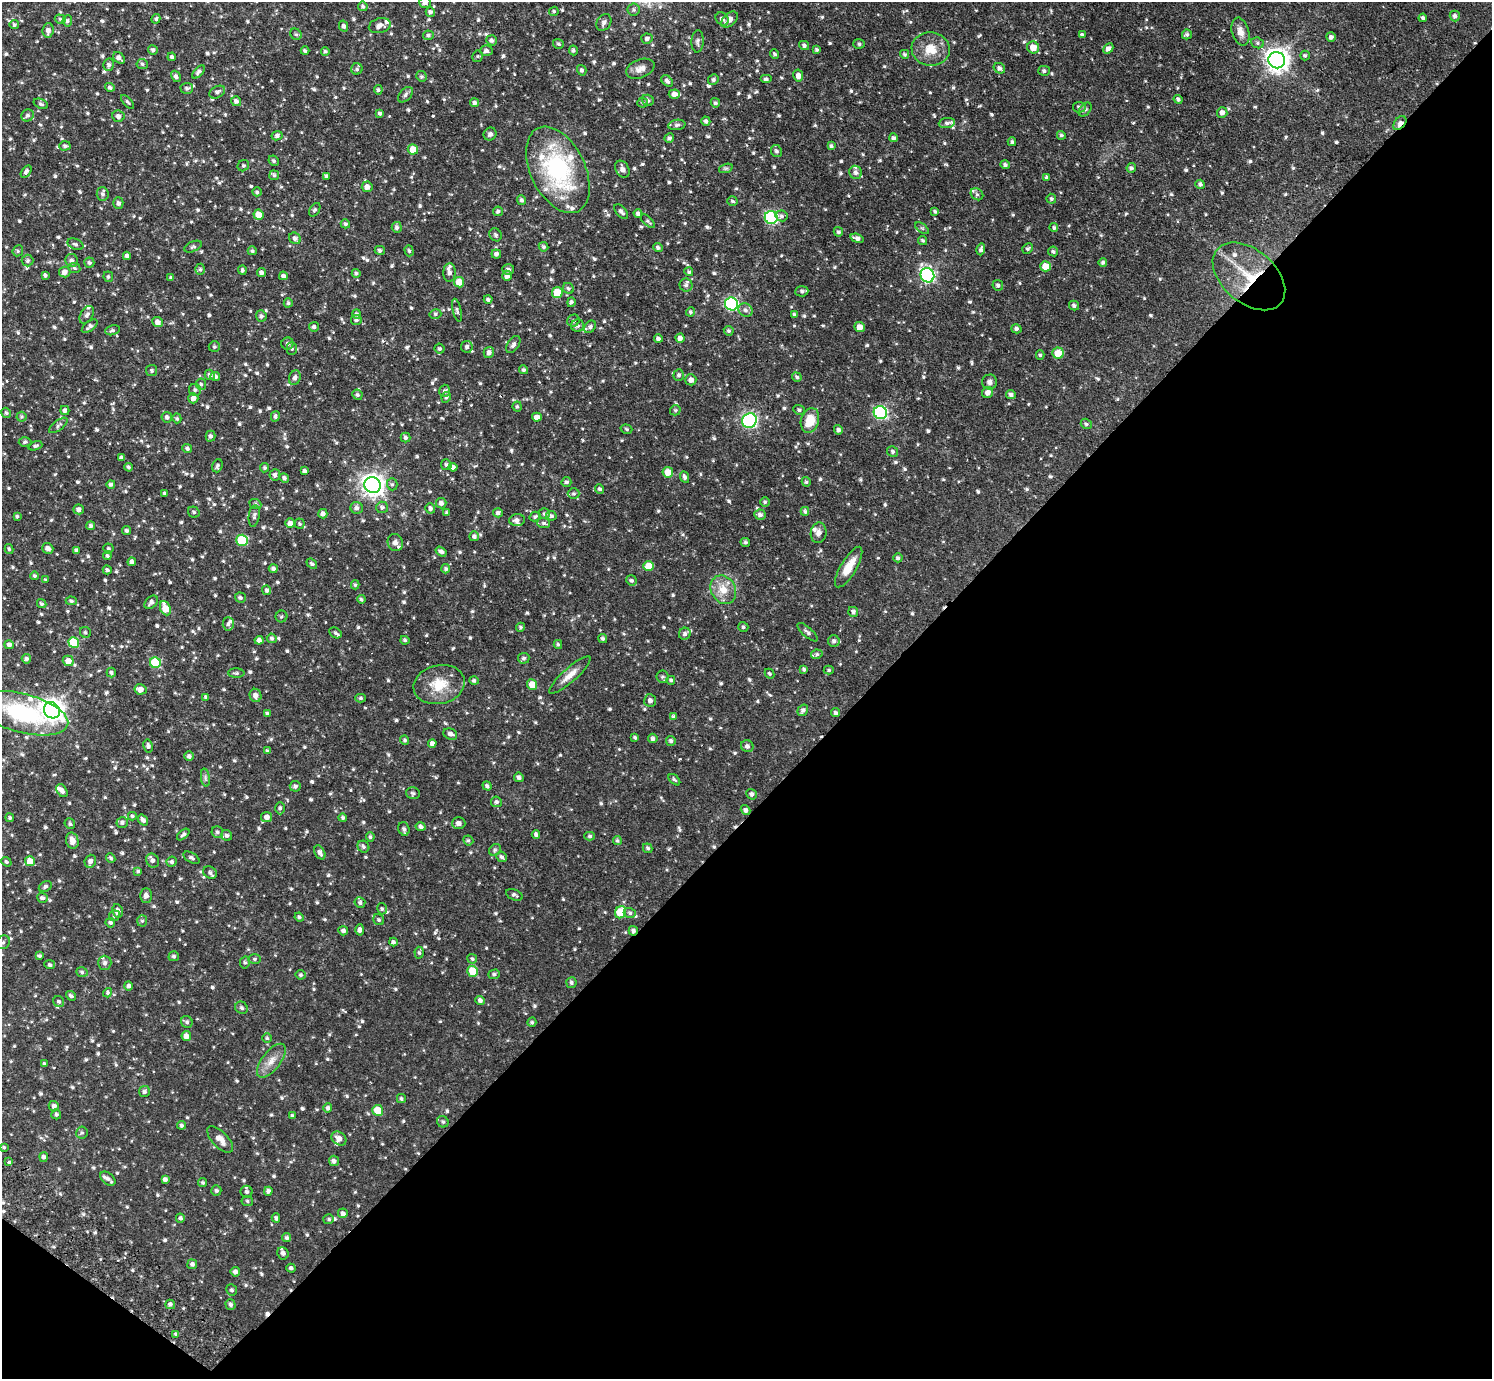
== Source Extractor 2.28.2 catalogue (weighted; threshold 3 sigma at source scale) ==
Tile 15 of 4 x 4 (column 3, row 4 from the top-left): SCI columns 3020-4509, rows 345-1721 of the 6039 x 6055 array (HDU 1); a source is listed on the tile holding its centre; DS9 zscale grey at full resolution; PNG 1494 x 1381 px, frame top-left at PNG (2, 2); each listed source drawn as its Kron ellipse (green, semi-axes under 4 px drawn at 4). Shown black and unused: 43% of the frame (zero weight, under 2 of 3 exposures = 3% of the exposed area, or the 3 px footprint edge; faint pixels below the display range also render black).
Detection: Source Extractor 2.28.2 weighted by HDU 2 'WHT'; one run over the whole footprint, this tile lists its part. Background 0.124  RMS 0.008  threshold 0.036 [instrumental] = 3 sigma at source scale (4.5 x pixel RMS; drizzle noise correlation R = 1.50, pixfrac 1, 0.05/0.05 arcsec/px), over >= 5 px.
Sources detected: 1068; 5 cosmic-ray / hot-pixel residue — neither listed nor drawn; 31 inside a brighter listed object's ellipse — not listed separately; of the other 1032, all 500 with FLUX_AUTO >= 1.31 (the completeness limit of this list) listed and drawn (532 fainter detections not listed), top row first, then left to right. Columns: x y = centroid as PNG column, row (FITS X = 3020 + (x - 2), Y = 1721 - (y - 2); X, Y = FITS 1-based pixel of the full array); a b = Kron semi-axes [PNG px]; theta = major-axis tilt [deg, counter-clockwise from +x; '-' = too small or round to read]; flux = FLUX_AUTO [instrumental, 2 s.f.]
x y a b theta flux
425 2 6 5 - 2.9
363 6 5 4 - 1.4
634 10 6 6 - 1.6
554 11 5 4 - 1.3
430 12 5 4 - 2.4
1455 16 5 5 - 2.4
1423 18 4 3 - 1.4
60 19 5 4 - 1.5
156 19 5 4 - 1.4
722 19 7 5 -48 2.7
730 20 10 6 43 5.5
67 21 5 5 - 1.7
604 22 9 7 53 2.9
14 25 4 4 - 1.4
343 26 5 4 - 2.4
380 26 11 7 16 4.1
48 30 7 5 84 3.1
1240 32 14 8 -74 6.2
296 34 6 5 - 1.5
1187 34 5 5 - 1.7
428 35 5 5 - 1.7
1082 35 4 3 - 1.8
1331 37 5 4 - 2.3
647 39 6 5 - 2.5
492 40 5 5 - 2
698 41 11 6 87 2.6
1257 43 6 5 - 1.6
558 44 5 5 - 1.5
859 44 5 5 - 1.6
804 45 5 4 - 1.8
1033 47 6 6 - 9.8
816 49 4 4 - 1.3
931 49 19 16 -8 15
1108 49 6 4 43 3.3
153 50 5 4 - 1.7
573 50 5 4 - 1.7
305 51 4 3 - 1.5
325 51 4 4 - 1.5
486 51 6 5 - 2.4
774 54 5 4 - 1.5
905 54 4 4 - 1.4
1305 55 5 4 - 1.4
477 56 6 5 - 1.4
172 57 4 4 - 1.6
119 58 7 5 -43 3.3
1277 60 8 8 - 620
142 64 5 5 - 1.5
109 65 6 5 - 2.2
999 68 6 5 - 2.7
357 69 5 5 - 1.7
640 69 15 9 21 5.2
582 70 5 4 - 2
1044 71 6 5 - 1.7
199 72 8 4 48 2.3
176 76 6 4 -60 2.2
421 76 5 5 - 1.5
798 76 6 5 - 3.6
713 79 5 5 - 1.8
766 79 6 4 0 1.4
667 81 6 5 - 2.4
110 87 5 4 - 2.2
187 88 6 5 - 1.6
378 90 4 4 - 1.5
217 92 8 5 30 2.5
674 94 5 4 - 3.7
405 95 9 5 47 2.2
1178 99 5 4 - 2
648 100 6 5 - 2.2
236 101 5 5 - 2.6
128 102 8 4 -46 1.4
475 103 4 4 - 2.3
643 103 5 5 - 1.3
715 103 5 4 - 1.5
41 104 7 4 -22 1.5
1079 107 6 5 - 1.9
1085 109 8 5 48 1.6
380 113 4 3 - 1.6
1222 113 5 5 - 3.2
27 115 6 5 - 2
118 116 6 5 - 2.8
706 121 4 4 - 1.8
947 123 8 5 8 2.1
1400 123 8 5 49 4
677 125 8 5 9 1.8
490 134 7 6 - 2
1061 135 4 4 - 1.5
277 136 5 4 - 2.3
669 138 5 4 - 2.1
893 138 4 4 - 1.8
1012 142 4 3 - 1.5
65 146 6 4 3 1.6
831 146 4 3 - 1.5
413 149 5 5 - 9.6
776 151 6 5 - 1.8
274 161 5 4 - 1.6
1005 165 5 4 - 2
243 166 6 5 - 1.4
726 168 7 4 18 1.4
1131 168 5 5 - 1.9
622 169 9 6 -60 4.1
558 170 46 27 -64 94
26 172 7 4 55 2.1
856 172 7 6 - 3
274 175 5 5 - 1.4
326 176 4 3 - 1.5
1047 177 4 4 - 1.4
1200 184 4 4 - 1.7
367 187 5 5 - 3.6
257 192 5 4 - 1.5
103 194 6 6 - 2.1
977 194 7 5 -41 1.9
1051 199 5 5 - 1.4
522 200 5 4 - 1.7
732 201 5 4 - 1.5
118 203 5 5 - 2
315 210 7 5 58 1.4
498 211 5 4 - 1.8
935 211 4 3 - 1.4
621 212 9 4 -48 2.6
638 213 4 4 - 2.1
258 215 5 5 - 10
781 216 6 5 - 1.9
771 217 6 6 - 100
648 221 9 4 -43 1.5
345 224 5 4 - 1.5
397 227 5 5 - 2.2
922 228 8 4 -36 1.3
1054 228 5 4 - 1.4
838 232 5 4 - 1.7
495 235 7 6 - 2
295 238 6 5 - 2.7
857 238 7 4 -17 2.7
923 240 5 4 - 1.4
75 244 8 5 -23 1.7
193 247 9 5 24 1.7
543 247 5 4 - 1.6
658 247 5 4 - 1.9
1028 248 5 5 - 1.4
981 249 6 4 75 2.1
380 250 5 4 - 1.8
18 251 6 5 - 1.3
252 251 4 4 - 1.5
409 251 5 4 - 1.7
1053 251 5 4 - 1.6
496 254 5 4 - 2.2
127 256 4 4 - 2.4
72 260 6 6 - 2.7
28 261 6 6 - 1.6
1103 262 4 4 - 1.6
89 263 5 5 - 1.6
1045 266 5 5 - 11
74 268 6 5 - 1.5
200 269 5 5 - 1.4
508 269 6 5 - 2.2
242 270 4 4 - 1.4
65 272 6 5 - 4.1
261 272 4 4 - 2.4
689 272 4 4 - 1.5
356 273 4 4 - 1.6
449 273 9 6 87 2.8
45 275 4 3 - 1.6
927 275 7 6 - 170
283 276 4 4 - 2.2
507 276 5 4 - 3.9
1249 276 42 26 -41 40
108 277 5 5 - 1.4
171 278 3 3 - 1.5
459 282 5 5 - 11
686 285 6 6 - 2.4
998 285 5 5 - 1.8
568 288 6 5 - 1.4
802 291 7 5 5 2.1
557 293 5 5 - 19
488 299 4 4 - 1.8
571 302 5 4 - 1.9
288 303 4 4 - 1.3
731 304 6 6 - 110
1074 306 5 4 - 1.7
457 310 12 4 -76 1.9
745 310 7 6 - 2.9
690 312 5 4 - 1.3
357 314 5 4 - 1.8
435 314 6 5 - 1.5
87 315 9 6 57 2.5
794 315 4 3 - 1.5
261 316 5 5 - 1.9
356 320 5 5 - 1.8
573 321 6 6 - 1.8
158 322 5 5 - 4.2
90 326 9 4 38 2.6
578 326 6 6 - 2.1
314 327 5 5 - 2.1
590 327 7 5 51 1.9
860 327 5 5 - 5.9
1016 329 5 4 - 2
112 330 7 5 15 1.8
729 331 5 4 - 1.4
680 338 4 4 - 3.4
658 339 4 4 - 2.5
287 343 6 6 - 2.3
513 345 9 5 55 2.7
214 347 5 5 - 1.4
467 347 6 5 - 2.3
292 349 6 5 - 1.5
439 349 5 5 - 1.6
489 352 5 5 - 3.1
1058 353 5 5 - 13
1040 355 5 4 - 1.3
524 370 4 4 - 1.7
152 371 5 5 - 1.8
210 375 5 5 - 2.8
679 375 6 5 - 1.9
215 377 5 4 - 2.1
797 377 5 4 - 1.4
295 378 7 5 69 2.7
691 380 5 5 - 3.3
989 382 7 7 - 3.1
201 384 5 5 - 1.7
195 390 6 6 - 1.9
445 391 6 5 - 2
988 393 5 5 - 4.1
357 395 5 5 - 1.7
1011 395 5 4 - 2.4
446 397 5 4 - 1.6
193 398 5 5 - 3.6
517 406 5 4 - 1.4
675 410 5 5 - 1.4
799 410 6 5 - 1.5
65 411 4 4 - 2
880 412 7 6 - 120
6 413 5 4 - 1.3
275 416 5 4 - 1.6
21 417 5 5 - 1.3
167 417 5 5 - 2.4
537 417 5 4 - 4.1
177 418 5 4 - 1.4
810 420 12 9 73 15
749 421 7 7 - 170
1086 424 6 5 - 1.7
58 425 11 5 37 2.1
626 429 6 4 -19 1.4
838 430 5 4 - 2.1
210 436 5 5 - 2.3
406 438 5 5 - 1.8
25 442 6 4 2 1.5
35 446 7 4 20 1.4
187 448 5 4 - 1.8
893 452 5 5 - 1.8
122 457 3 3 - 1.5
446 465 5 5 - 1.9
217 466 7 5 71 1.7
128 467 4 4 - 1.5
453 467 4 4 - 3
265 468 4 4 - 1.6
304 471 4 3 - 1.8
668 472 5 5 - 10
275 475 5 5 - 2.5
685 477 6 4 -66 2.1
284 478 5 4 - 2
566 482 5 5 - 1.8
806 482 5 4 - 1.4
111 484 4 4 - 1.6
392 484 6 5 - 1.4
372 485 8 7 - 510
599 489 5 4 - 1.6
574 493 6 5 - 1.5
164 494 3 3 - 1.3
765 502 5 5 - 1.4
441 503 5 5 - 2.7
255 504 6 5 - 1.4
382 507 6 6 - 1.9
357 508 6 6 - 2.8
430 508 5 5 - 2.2
79 509 5 5 - 2.8
805 511 4 4 - 1.5
194 512 6 5 - 1.7
447 513 4 4 - 1.6
498 513 5 4 - 2.4
323 514 5 4 - 2.8
544 514 5 5 - 1.5
760 515 6 5 - 2.3
17 516 3 3 - 1.3
254 516 11 5 81 2
535 516 6 4 32 1.5
551 516 5 4 - 1.8
517 520 8 6 5 3.1
290 523 5 4 - 3.7
544 523 6 5 - 1.8
299 524 5 5 - 1.3
91 526 4 4 - 1.8
127 530 4 4 - 2
819 533 10 8 82 3.7
474 536 5 5 - 2.1
242 540 6 5 - 50
745 542 5 4 - 1.3
395 543 9 7 -76 3.1
48 548 6 5 - 3.7
9 549 5 3 - 1.3
108 549 5 5 - 1.4
76 550 4 4 - 1.9
441 552 6 4 -33 2.7
107 555 4 4 - 1.6
898 558 4 4 - 1.7
132 562 4 4 - 2.9
312 564 6 4 -40 1.4
648 566 5 5 - 13
849 567 23 8 59 13
273 568 5 4 - 2
446 569 4 4 - 1.5
107 570 4 3 - 1.6
35 576 4 4 - 1.5
46 580 4 4 - 1.4
631 580 5 5 - 1.6
355 585 4 3 - 1.4
267 590 5 4 - 1.9
723 590 15 12 -59 11
240 598 5 5 - 1.7
361 599 4 3 - 1.4
71 601 5 4 - 1.5
151 602 8 5 42 2.7
42 604 5 4 - 1.4
165 608 7 5 -68 14
853 612 5 5 - 2.1
281 617 6 6 - 1.4
228 624 7 5 -86 2.1
520 627 5 4 - 1.3
743 627 5 5 - 1.4
85 632 6 5 - 1.4
807 632 12 5 -42 2.2
335 633 6 5 - 1.8
685 634 6 5 - 2.2
272 638 5 4 - 1.7
603 638 5 4 - 1.5
259 640 4 4 - 2.6
405 640 4 4 - 1.3
834 641 6 6 - 2.1
74 642 5 5 - 32
558 644 4 4 - 1.3
9 645 5 4 - 2.9
817 654 6 4 13 1.5
524 658 6 5 - 1.7
26 659 5 4 - 2
68 661 5 5 - 6.8
155 663 5 5 - 31
804 669 4 4 - 1.4
829 670 5 4 - 1.3
111 672 5 4 - 1.7
236 673 8 4 -1 1.7
770 674 5 4 - 1.4
570 675 27 7 42 7.7
662 677 6 6 - 1.6
474 680 4 4 - 1.7
671 680 4 4 - 1.3
439 685 26 19 13 20
532 685 5 5 - 10
140 689 6 5 - 5.3
256 695 7 6 - 3.4
206 697 4 4 - 1.8
361 698 5 4 - 1.3
650 700 6 6 - 3.2
52 710 8 7 - 610
803 710 6 5 - 2.5
23 713 47 19 -15 81
267 713 4 3 - 1.3
835 713 4 4 - 1.9
674 716 4 4 - 1.5
450 734 7 5 -24 2.9
635 737 4 3 - 1.3
653 738 5 5 - 2
405 740 5 4 - 1.4
671 741 5 4 - 1.6
432 743 4 4 - 2.8
148 746 6 4 -80 2.1
747 746 6 6 - 2.3
267 751 4 4 - 1.6
189 756 5 4 - 2.3
519 777 5 4 - 2.2
205 778 9 4 -82 1.8
674 780 7 4 -42 1.4
295 786 5 5 - 1.9
487 786 5 4 - 1.8
62 791 7 5 -58 2.7
413 793 7 5 -15 1.5
752 794 6 5 - 2.3
496 802 5 5 - 1.9
280 808 6 4 -88 1.6
746 810 5 4 - 2.1
132 816 4 3 - 1.4
267 817 5 5 - 3.7
10 818 4 4 - 1.4
343 818 4 4 - 1.6
143 820 6 4 -52 2.5
122 822 5 5 - 1.9
459 823 7 6 - 3.3
70 824 5 5 - 1.6
421 827 5 4 - 2.1
404 829 7 5 -73 2.3
217 832 6 5 - 1.9
183 834 7 3 41 1.5
536 834 4 4 - 1.9
227 835 6 5 - 1.8
590 836 5 4 - 1.3
370 837 5 4 - 1.4
468 840 5 4 - 1.4
617 840 4 4 - 1.3
72 841 8 6 -75 4.5
363 847 6 5 - 1.7
648 848 5 4 - 1.5
495 850 6 5 - 1.5
320 852 7 5 -61 3
501 857 5 5 - 2
111 858 5 4 - 1.4
191 858 9 5 -31 1.8
152 860 7 6 - 2.6
30 861 5 5 - 9.1
90 861 6 5 - 3.1
6 862 5 4 - 1.3
172 862 5 5 - 1.7
138 871 4 3 - 1.4
210 873 7 6 - 2.1
45 887 7 5 34 1.7
146 895 7 6 - 3
514 895 8 5 -23 1.7
42 898 5 4 - 2
360 903 5 5 - 1.7
382 909 5 4 - 1.4
118 911 7 5 -81 4.2
620 912 6 5 - 26
630 913 6 5 - 1.8
114 916 6 5 - 1.4
299 917 4 4 - 1.5
379 920 6 5 - 1.5
142 921 6 5 - 1.4
110 923 5 4 - 1.7
360 930 5 4 - 2.4
343 931 5 4 - 2.1
633 931 5 4 - 2.3
3 942 7 6 - 2.4
393 942 4 4 - 1.8
419 953 6 4 -87 1.4
39 956 4 3 - 1.4
174 956 5 5 - 1.6
255 959 6 5 - 1.5
472 959 5 4 - 1.3
245 962 6 5 - 1.4
105 963 7 7 - 2.2
50 965 5 4 - 1.4
473 971 5 5 - 20
82 972 6 4 -18 1.6
494 974 6 4 17 1.7
301 975 5 5 - 1.6
571 983 5 5 - 1.7
129 986 4 4 - 2
107 993 5 4 - 1.5
71 996 5 4 - 1.6
480 1000 5 4 - 2.4
59 1001 6 5 - 1.4
241 1008 6 6 - 1.9
187 1022 6 5 - 1.8
532 1022 5 4 - 1.4
186 1036 5 4 - 4.8
267 1038 5 4 - 1.3
271 1061 20 9 53 7.9
44 1064 4 3 - 1.4
144 1092 5 5 - 2
401 1099 4 4 - 1.5
54 1106 5 5 - 3.2
328 1108 5 4 - 2
378 1110 5 5 - 14
56 1114 5 5 - 1.6
292 1116 3 3 - 1.4
443 1122 6 5 - 1.6
181 1125 4 4 - 1.6
82 1132 6 5 - 1.4
220 1139 17 7 -46 6
339 1139 8 6 -39 5.3
4 1147 4 4 - 1.3
44 1157 5 4 - 2.1
334 1161 5 5 - 2.3
9 1162 3 3 - 4
108 1179 9 5 -38 3.1
165 1179 4 4 - 2
203 1183 4 4 - 1.3
216 1190 5 5 - 1.7
268 1191 4 4 - 2.3
247 1192 6 6 - 2.1
247 1201 5 5 - 1.4
343 1213 5 4 - 2.5
180 1218 4 4 - 1.7
276 1218 4 3 - 1.5
329 1219 5 5 - 1.4
287 1238 5 4 - 1.6
283 1253 6 5 - 2.4
192 1264 5 5 - 2
291 1268 4 4 - 1.7
235 1272 4 4 - 2.5
232 1290 6 5 - 1.6
170 1304 5 4 - 1.8
231 1305 5 5 - 1.8
176 1334 4 4 - 1.4
Overlapping masked pixels (flux is a lower limit): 3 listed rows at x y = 1400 123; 1249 276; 633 931
Isophote crosses this tile's border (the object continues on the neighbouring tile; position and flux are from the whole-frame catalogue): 2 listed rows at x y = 425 2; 3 942